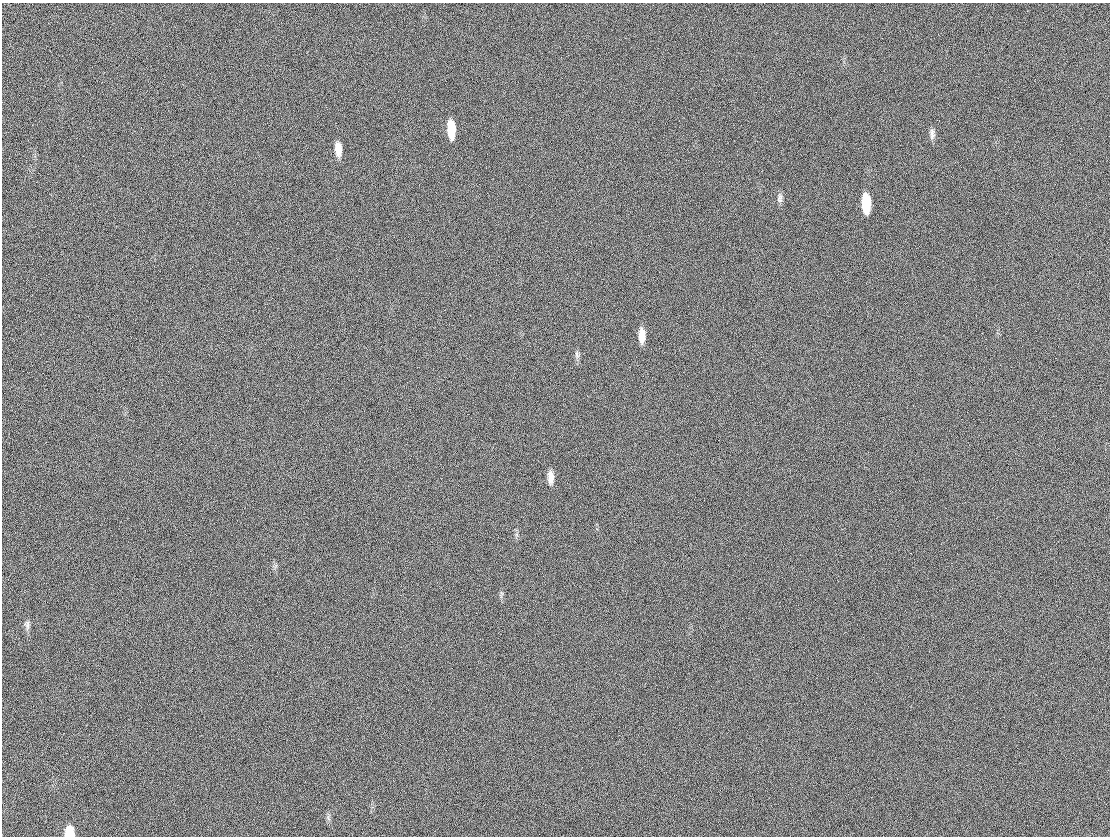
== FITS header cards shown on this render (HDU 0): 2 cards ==
NAXIS1  =                 1108
NAXIS2  =                  834

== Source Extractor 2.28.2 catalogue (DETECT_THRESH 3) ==
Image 1108 x 834 px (HDU 0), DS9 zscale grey, 1 PNG px = 1 image px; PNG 1112 x 838 px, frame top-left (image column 1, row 834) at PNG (2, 3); no overlay
Background 34.6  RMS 27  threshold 80.3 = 3 sigma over >= 5 px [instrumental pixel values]
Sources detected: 12; all 12 listed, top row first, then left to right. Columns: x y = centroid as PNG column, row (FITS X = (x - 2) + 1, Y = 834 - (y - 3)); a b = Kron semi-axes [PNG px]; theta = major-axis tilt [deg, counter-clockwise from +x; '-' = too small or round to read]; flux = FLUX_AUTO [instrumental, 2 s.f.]
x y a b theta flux
451 129 15 6 -87 50000
932 134 15 5 90 7700
338 149 14 7 -86 21000
9 158 2 2 - 820
779 197 10 7 64 6800
866 203 15 7 -88 72000
642 335 14 6 90 23000
577 355 9 6 -72 5200
551 477 14 6 -89 16000
27 625 12 7 -85 6900
1006 633 2 2 - 3400
69 832 10 8 -87 33000
At the frame edge (FLAGS 8, measured only in part): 1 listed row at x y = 69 832